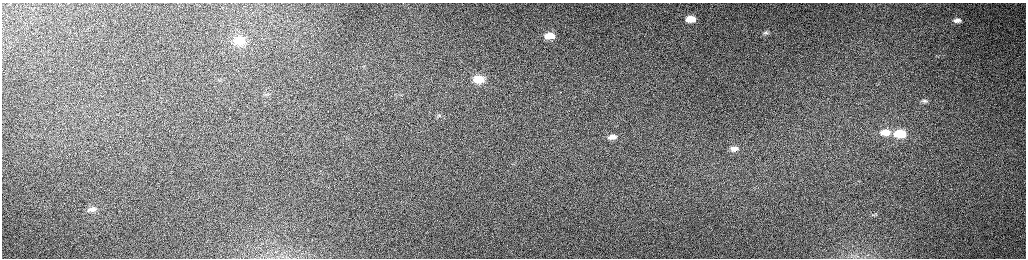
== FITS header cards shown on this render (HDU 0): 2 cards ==
NAXIS1  =                 2048 /fastest changing axis
NAXIS2  =                  512 /next to fastest changing axis

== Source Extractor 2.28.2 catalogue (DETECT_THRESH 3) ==
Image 2048 x 512 px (HDU 0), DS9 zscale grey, zoomed out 1/2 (1 PNG px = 2 x 2 image px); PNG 1028 x 260 px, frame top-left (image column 1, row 511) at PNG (2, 3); no overlay
Background 160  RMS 1.5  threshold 4.55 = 3 sigma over >= 5 px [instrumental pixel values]
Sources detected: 20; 3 cannot appear on this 1/2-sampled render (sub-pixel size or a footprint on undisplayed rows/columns) and are not listed; the other 17 listed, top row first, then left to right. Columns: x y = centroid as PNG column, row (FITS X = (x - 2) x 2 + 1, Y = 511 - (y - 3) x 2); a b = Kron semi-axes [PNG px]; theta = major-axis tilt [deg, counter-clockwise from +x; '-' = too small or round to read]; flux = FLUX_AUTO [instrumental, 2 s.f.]
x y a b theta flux
691 19 8 5 4 5100
957 20 6 4 1 1500
766 33 8 4 -2 650
549 36 10 6 4 4000
240 41 14 9 5 5500
479 79 11 7 6 6700
400 94 9 2 -9 540
266 95 5 3 - 550
924 101 8 4 0 780
439 115 5 4 - 690
885 132 10 6 1 3700
900 133 10 6 2 11000
612 137 7 4 3 1400
734 148 8 5 2 1800
92 209 11 5 7 1300
874 215 6 1 -25 250
267 258 3 2 - 190
At the frame edge (FLAGS 8, measured only in part): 1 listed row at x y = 267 258
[3 sub-pixel or undisplayed-footprint detections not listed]